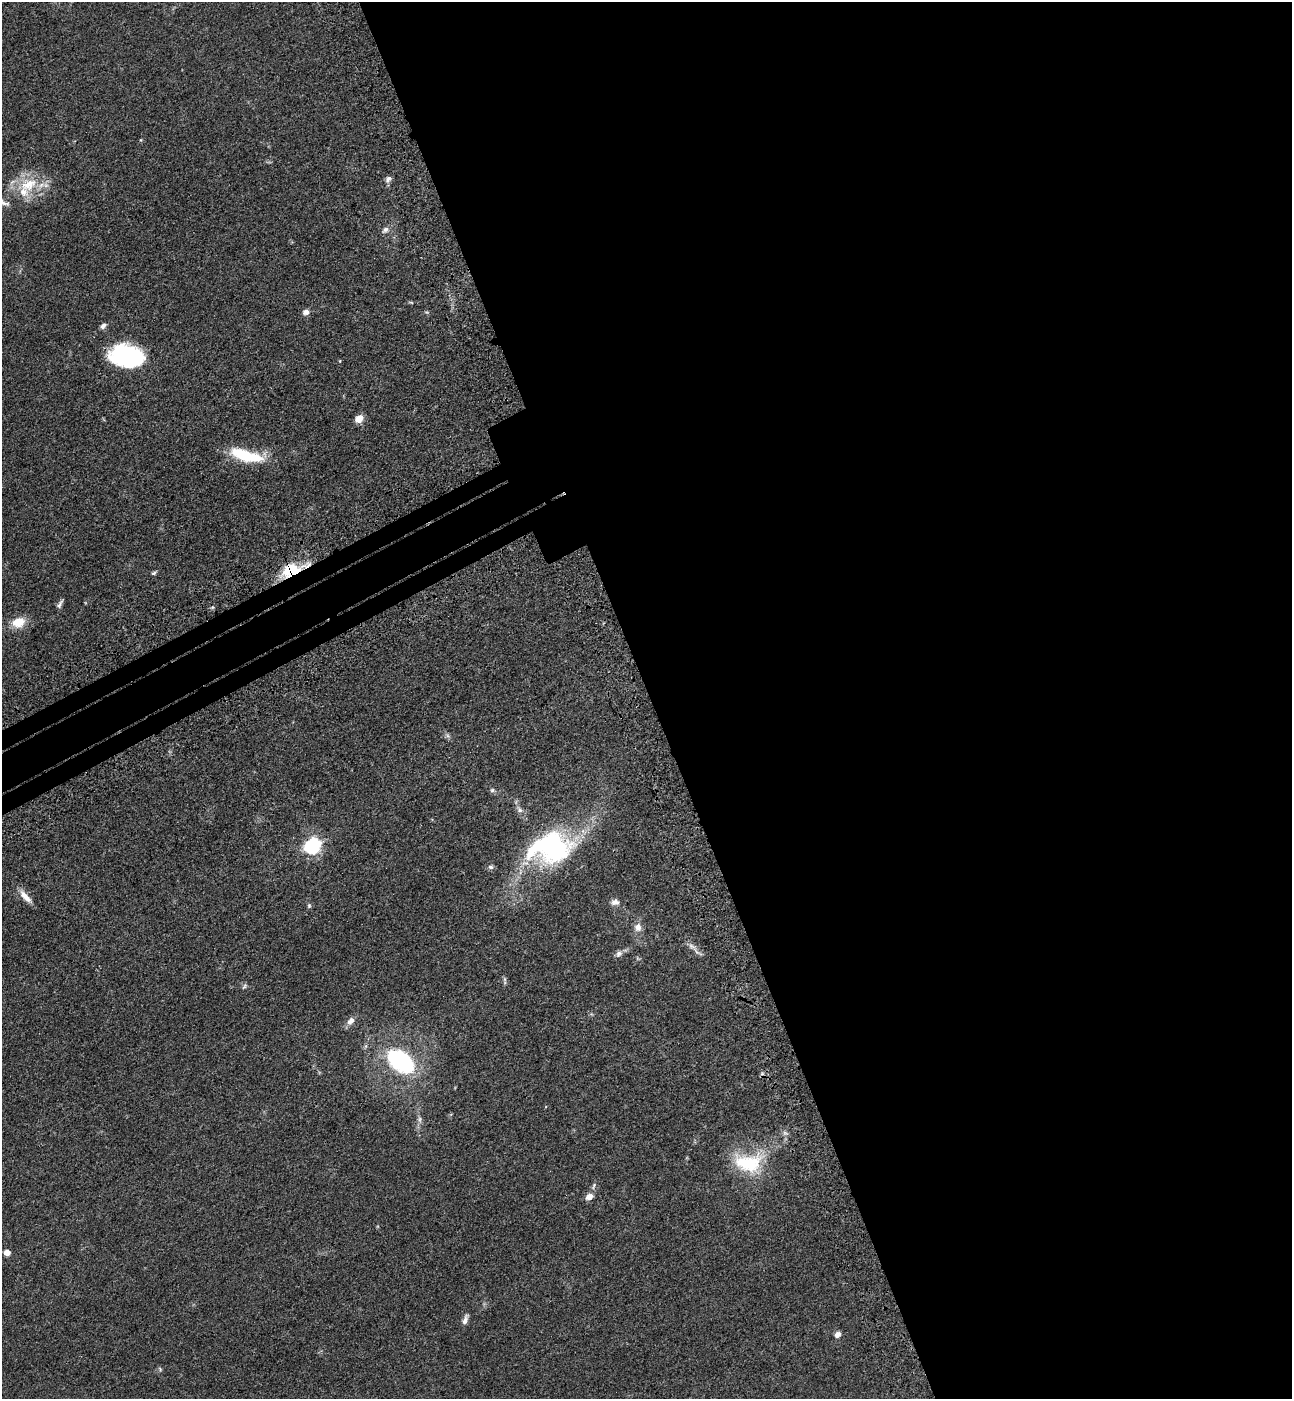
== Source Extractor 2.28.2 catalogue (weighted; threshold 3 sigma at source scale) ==
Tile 8 of 4 x 4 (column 4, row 2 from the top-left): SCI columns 4102-5391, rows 2884-4280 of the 5756 x 5768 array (HDU 1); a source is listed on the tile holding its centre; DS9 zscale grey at full resolution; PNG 1294 x 1401 px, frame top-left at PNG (2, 2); no overlay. Shown black and unused: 52% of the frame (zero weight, under 3 of 4 exposures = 6% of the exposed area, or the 3 px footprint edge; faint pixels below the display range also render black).
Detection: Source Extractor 2.28.2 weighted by HDU 2 'WHT'; one run over the whole footprint, this tile lists its part. Background 0.0425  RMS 0.005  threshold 0.0225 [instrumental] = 3 sigma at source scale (4.5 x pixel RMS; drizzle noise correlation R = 1.50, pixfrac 1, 0.05/0.05 arcsec/px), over >= 5 px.
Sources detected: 44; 2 too faint to see at this stretch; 1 inside a brighter object's white glare — not listed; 1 inside a brighter listed object's ellipse — not listed separately; the other 40 listed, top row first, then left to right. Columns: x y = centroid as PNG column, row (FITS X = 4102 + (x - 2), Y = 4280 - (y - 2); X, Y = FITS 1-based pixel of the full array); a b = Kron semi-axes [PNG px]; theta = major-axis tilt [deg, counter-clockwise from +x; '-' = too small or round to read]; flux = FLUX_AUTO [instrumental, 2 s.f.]
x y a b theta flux
141 140 5 3 - 0.42
388 179 9 7 55 1.8
29 184 30 19 18 18
4 202 17 6 -30 2.3
385 230 10 7 29 2.1
411 302 8 3 -14 0.63
306 312 7 6 - 2.4
103 326 8 6 47 1.7
126 356 32 21 -12 65
340 361 4 3 - 0.38
359 419 9 7 38 5
242 454 30 14 -23 19
291 570 28 12 20 19
154 573 7 4 27 0.83
60 604 13 5 62 1.6
18 622 15 11 19 9.3
447 736 8 6 -35 1.3
492 790 6 6 - 1.1
519 810 10 7 -67 2.2
313 846 9 6 37 120
551 847 53 35 10 87
491 867 7 6 - 1.3
25 896 22 7 -49 4.7
615 902 12 9 2 2.7
309 906 7 5 -77 0.88
638 927 10 9 - 3.7
692 946 17 8 -37 3.3
619 953 10 7 51 1.9
505 979 9 4 -81 0.95
244 986 9 4 56 0.87
351 1021 11 7 45 3.2
400 1061 23 14 -38 66
762 1073 7 4 20 0.92
419 1119 9 7 -90 1.8
748 1163 42 27 -2 29
593 1186 12 5 61 1.4
589 1197 10 7 28 3.2
7 1253 5 5 - 4.9
465 1320 14 6 69 2.3
837 1334 7 6 - 2.3
Overlapping masked pixels (flux is a lower limit): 1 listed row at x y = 291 570
Isophote crosses this tile's border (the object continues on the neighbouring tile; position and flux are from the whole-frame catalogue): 1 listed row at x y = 4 202